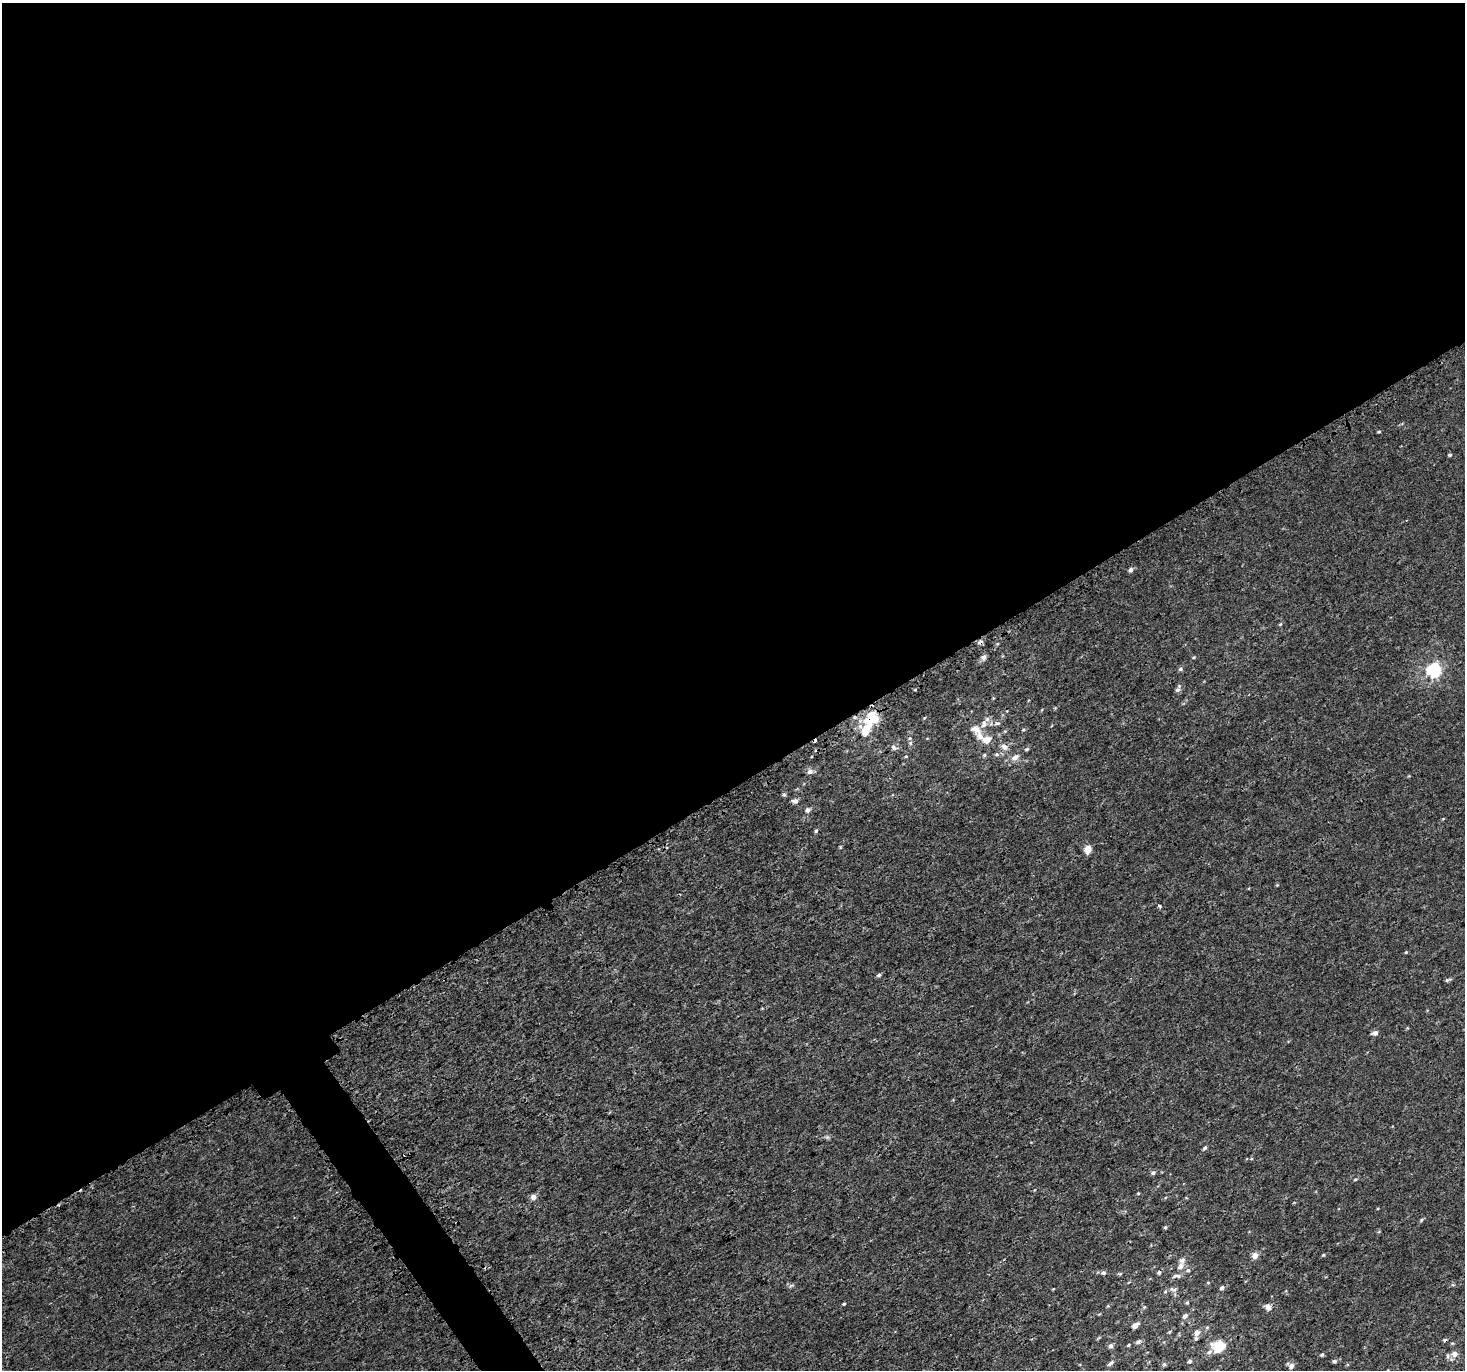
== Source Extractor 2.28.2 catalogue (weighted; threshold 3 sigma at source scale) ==
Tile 2 of 4 x 4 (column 2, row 1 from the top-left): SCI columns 1619-3081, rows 4344-5711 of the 6079 x 5979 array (HDU 1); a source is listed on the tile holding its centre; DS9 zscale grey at full resolution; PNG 1467 x 1372 px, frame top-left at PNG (2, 3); no overlay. Shown black and unused: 59% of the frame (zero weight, under 3 of 4 exposures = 5% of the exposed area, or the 3 px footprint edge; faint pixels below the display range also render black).
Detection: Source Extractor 2.28.2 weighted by HDU 2 'WHT'; one run over the whole footprint, this tile lists its part. Background 3.67e-04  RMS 0.0013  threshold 0.00591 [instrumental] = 3 sigma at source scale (4.5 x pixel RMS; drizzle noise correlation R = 1.50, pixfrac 1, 0.0396/0.0396 arcsec/px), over >= 5 px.
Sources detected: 87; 1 inside a brighter object's white glare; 2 cosmic-ray / hot-pixel residue — not listed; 5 inside a brighter listed object's ellipse — not listed separately; the other 79 listed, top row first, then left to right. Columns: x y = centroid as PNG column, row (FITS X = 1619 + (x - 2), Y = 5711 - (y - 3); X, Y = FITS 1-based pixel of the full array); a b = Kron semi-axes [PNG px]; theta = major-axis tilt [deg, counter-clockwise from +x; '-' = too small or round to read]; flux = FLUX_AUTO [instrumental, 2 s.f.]
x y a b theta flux
1379 432 4 3 - 0.14
1450 455 4 4 - 0.22
1131 570 5 5 - 0.43
1280 624 5 4 - 0.15
980 642 6 5 - 0.45
983 657 8 7 - 0.44
1194 657 4 3 - 0.12
1180 669 6 5 - 0.24
1434 670 7 6 - 23
1178 689 12 6 65 0.4
915 690 5 3 - 0.1
924 718 4 3 - 0.11
875 719 11 10 - 1.3
997 723 9 6 7 0.38
976 729 14 10 -22 1.1
866 730 12 6 68 2.7
1023 730 5 4 - 0.15
987 740 10 8 21 1.3
910 743 5 5 - 0.22
894 747 10 6 -38 0.36
1005 747 8 7 - 0.73
1027 749 6 4 17 0.2
997 754 7 5 -3 0.27
984 755 5 4 - 0.17
906 756 4 3 - 0.11
1015 757 9 7 33 0.85
810 771 7 7 - 0.5
784 795 5 5 - 0.23
795 801 8 6 -1 0.42
807 810 6 5 - 0.45
816 831 5 4 - 0.21
840 847 6 3 -72 0.12
1087 850 5 4 - 2.8
1159 906 4 4 - 0.26
1406 952 4 3 - 0.11
879 975 6 4 19 0.24
1448 980 8 4 14 0.22
1375 1033 6 5 - 0.55
1205 1148 7 4 45 0.23
1153 1173 6 5 - 0.34
1355 1179 5 3 - 0.13
1138 1193 5 3 - 0.11
533 1197 5 5 - 1
1421 1220 6 4 50 0.2
1165 1227 5 4 - 0.17
1323 1255 5 4 - 0.13
1255 1256 5 5 - 1.2
1180 1266 8 6 66 0.73
1188 1270 7 5 26 0.28
1159 1272 5 5 - 0.23
1103 1273 7 5 21 0.31
1120 1274 6 4 1 0.16
1177 1276 12 4 -2 0.39
1208 1283 5 3 - 0.099
791 1285 7 4 20 0.23
1453 1285 5 3 - 0.16
1222 1288 5 4 - 0.36
1173 1289 12 6 -7 0.47
1187 1303 5 4 - 0.16
844 1304 4 3 - 0.15
1108 1306 5 3 - 0.12
1144 1307 6 4 43 0.17
1268 1307 6 6 - 0.78
1185 1316 8 5 45 0.4
1135 1325 6 5 - 0.76
1169 1332 5 4 - 0.15
1197 1333 6 5 - 0.87
1138 1342 7 5 32 0.35
1128 1345 5 3 - 0.14
1111 1346 6 5 - 0.41
1218 1346 10 8 1 4.3
1209 1352 9 6 36 0.47
1454 1354 6 6 - 0.91
1322 1355 5 4 - 0.19
1189 1361 5 4 - 0.28
1334 1361 5 5 - 0.26
1110 1363 10 4 40 0.31
1164 1364 5 5 - 0.22
1291 1366 7 6 - 0.71
Overlapping masked pixels (flux is a lower limit): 1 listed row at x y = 980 642